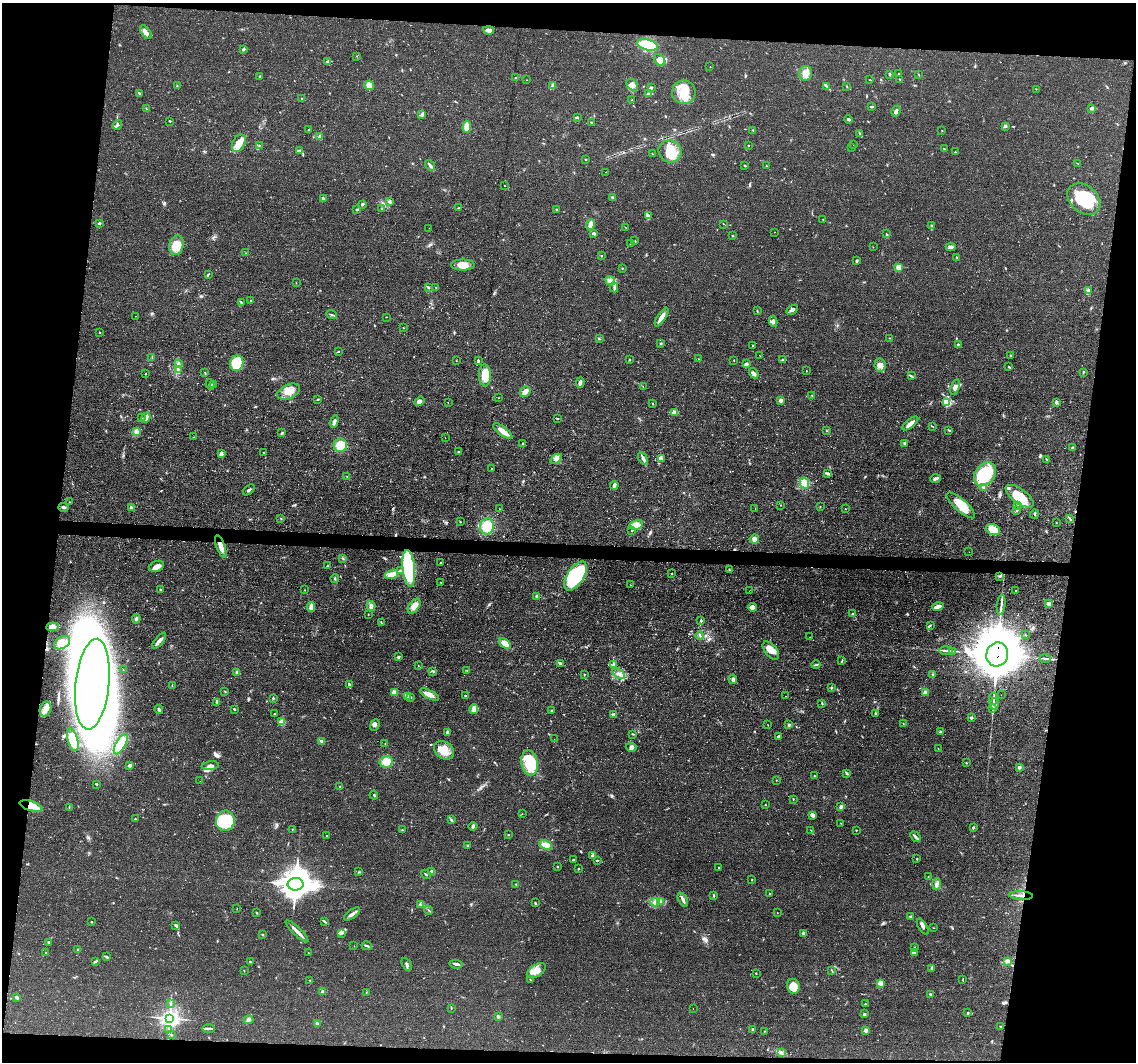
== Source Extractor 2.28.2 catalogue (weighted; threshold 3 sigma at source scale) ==
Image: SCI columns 1-4536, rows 214-4453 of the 4538 x 4557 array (HDU 1 of 3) = the unmasked area's bounding box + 8 px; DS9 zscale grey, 4 x 4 block average (1 PNG px = mean of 4 x 4 image px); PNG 1138 x 1064 px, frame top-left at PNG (2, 3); each listed source drawn as its Kron ellipse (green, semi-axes under 4 px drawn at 4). Shown black and unused: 16% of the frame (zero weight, under 3 of 4 exposures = <1% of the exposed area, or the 3 px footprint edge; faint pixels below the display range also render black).
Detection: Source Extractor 2.28.2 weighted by HDU 2 'WHT'. Background 0.0698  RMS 0.0075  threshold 0.0339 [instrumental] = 3 sigma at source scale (4.5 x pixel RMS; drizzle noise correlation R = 1.50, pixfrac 1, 0.05/0.05 arcsec/px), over >= 5 px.
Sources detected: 477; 1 too faint to see at this stretch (4 x 4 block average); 5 inside a brighter object's white glare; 3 cosmic-ray / hot-pixel residue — neither listed nor drawn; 1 coinciding with a brighter row at this scale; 28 inside a brighter listed object's ellipse — not listed separately; the other 439 listed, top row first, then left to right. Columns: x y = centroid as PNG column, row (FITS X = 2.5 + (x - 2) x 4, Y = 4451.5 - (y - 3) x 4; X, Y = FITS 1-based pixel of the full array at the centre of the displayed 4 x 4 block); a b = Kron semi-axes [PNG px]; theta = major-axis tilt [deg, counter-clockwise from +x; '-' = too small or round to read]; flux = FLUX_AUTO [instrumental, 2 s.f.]
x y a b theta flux
489 30 5 3 - 25
146 32 8 3 -53 18
647 45 11 5 -15 150
243 49 3 2 - 4.5
357 56 2 2 - 1.1
660 60 6 5 - 25
327 62 4 2 - 5.4
710 67 2 2 - 1.5
805 73 7 6 - 46
889 74 3 2 - 5.9
898 74 2 2 - 1.5
918 74 2 2 - 1.6
260 76 3 2 - 2.9
515 78 2 2 - 3.2
900 79 3 2 - 2.7
527 80 2 2 - 1.2
870 80 3 2 - 2.7
369 85 5 4 - 35
632 85 6 5 - 24
177 86 2 2 - 1.8
553 86 4 3 - 11
847 86 2 2 - 1.8
827 87 3 2 - 5.6
651 88 4 3 - 6.7
1036 89 2 2 - 1.4
684 92 12 11 - 100
139 93 3 2 - 4.8
648 93 2 2 - 3.9
302 99 3 2 - 3.3
632 99 2 2 - 1.7
871 107 3 2 - 4.8
1092 108 4 3 - 10
146 109 2 2 - 1.6
896 111 5 3 - 14
422 115 4 3 - 8.6
577 117 2 2 - 2.9
848 119 4 2 - 5.7
170 121 2 2 - 3.8
591 122 2 2 - 2.8
117 125 5 3 - 9.3
1005 126 3 2 - 8.6
467 127 6 3 88 59
309 130 2 2 - 3.4
753 130 2 2 - 2.5
942 131 2 2 - 1.8
860 134 3 2 - 3.7
319 137 3 3 - 7.3
239 143 9 6 63 48
853 144 2 2 - 0.94
259 145 3 2 - 2.2
748 145 2 2 - 2.1
852 147 2 2 - 1.1
944 149 2 2 - 2.7
299 150 2 2 - 3.3
670 151 12 11 - 91
955 152 2 2 - 1.8
652 154 2 2 - 1.6
586 159 2 2 - 3.6
1077 163 3 2 - 1.7
430 165 6 2 -52 8.2
745 166 2 2 - 2.8
767 166 2 2 - 1.8
606 172 2 2 - 2.5
504 185 2 2 - 1.5
612 197 3 2 - 6.1
323 199 4 2 - 9.3
1084 199 18 13 -40 220
390 202 3 3 - 7.1
362 204 3 2 - 5.7
458 208 3 2 - 2.3
357 209 3 2 - 5.4
381 209 2 2 - 3.2
557 209 2 2 - 2.4
648 216 3 2 - 3.6
823 220 2 2 - 1.2
99 223 3 2 - 4.9
591 224 5 4 - 25
724 224 2 2 - 1.2
931 225 2 2 - 2.6
625 227 2 2 - 1.6
429 228 2 2 - 0.66
774 232 2 2 - 0.8
594 233 3 2 - 9.9
886 234 3 2 - 2.5
733 236 2 2 - 2.3
635 241 2 2 - 2
630 244 2 2 - 0.99
176 245 10 7 75 70
873 247 2 2 - 1.1
951 247 5 3 - 16
246 253 2 2 - 1.4
602 255 3 2 - 2.6
957 257 3 2 - 2.4
857 261 3 2 - 5.7
463 265 12 5 0 45
898 267 3 3 - 30
622 268 2 2 - 4
208 274 3 2 - 3.8
610 281 5 4 - 16
296 283 2 2 - 1.2
428 287 4 2 - 4.2
436 287 2 2 - 2
614 287 5 2 - 8.8
1088 290 3 3 - 6.8
251 301 2 2 - 2.4
241 302 4 2 - 3.7
792 310 6 3 29 12
757 311 3 2 - 2.8
332 314 6 2 -20 5.4
135 316 2 2 - 0.98
386 317 2 2 - 1.8
662 317 11 3 57 35
773 321 5 4 - 13
403 328 2 2 - 2.2
99 332 2 2 - 2.3
890 338 2 2 - 2.1
599 339 3 2 - 3.1
660 344 2 2 - 1.7
958 345 3 2 - 4.1
753 346 2 2 - 2.4
339 352 2 2 - 1.4
760 356 2 2 - 1.8
1011 356 3 2 - 4.8
152 357 3 2 - 3.5
630 359 2 2 - 2.5
698 359 2 2 - 1.1
734 360 2 2 - 1.6
782 360 3 2 - 2.1
456 361 2 2 - 1.2
478 361 2 2 - 8.4
178 363 3 3 - 8.8
237 363 8 6 73 130
746 364 4 2 - 11
880 365 6 5 - 25
1009 367 3 2 - 4.3
178 369 4 3 - 9
806 371 3 2 - 1.8
1083 372 2 2 - 2.3
205 373 4 2 - 2.7
754 373 6 3 -53 11
146 374 2 2 - 2.3
485 375 11 6 -88 81
911 376 4 2 - 5.4
580 382 5 3 - 13
210 385 5 3 - 8.4
213 385 3 2 - 6.6
643 387 2 2 - 1.2
955 387 8 4 73 24
289 392 12 7 24 55
525 392 6 4 50 22
812 395 2 2 - 2.3
499 398 2 2 - 0.94
318 399 3 2 - 3.2
781 400 4 3 - 17
419 401 5 3 - 17
947 402 2 2 - 140
1056 402 4 3 - 8.4
448 403 2 2 - 3.3
653 403 2 2 - 2.2
674 412 2 2 - 3.4
141 418 2 2 - 2.4
146 418 5 3 - 20
557 418 2 2 - 2.8
334 422 6 3 71 15
910 423 9 3 39 26
933 426 3 2 - 2
949 430 4 2 - 5.5
136 431 4 3 - 8.5
503 431 11 3 -37 54
827 431 2 2 - 1.3
282 433 2 2 - 3.2
194 437 2 2 - 2.5
445 437 2 2 - 1
905 443 3 3 - 6
523 444 3 2 - 3.6
340 445 7 6 - 71
1073 448 3 2 - 9.3
264 452 2 2 - 3.2
459 452 3 2 - 4.9
221 454 4 3 - 17
643 458 7 3 -60 11
661 458 4 2 - 5.1
556 459 6 4 33 18
1047 459 3 2 - 3
492 468 2 2 - 1.9
827 473 4 2 - 5.4
985 474 13 9 52 240
347 476 2 2 - 2.1
935 478 5 3 - 11
804 483 5 4 - 24
614 485 4 4 - 11
984 488 4 3 - 8
249 490 7 2 40 8.9
1020 496 16 7 -36 130
69 502 2 2 - 1.2
780 505 2 2 - 1.7
961 505 18 6 -42 80
1018 505 2 2 - 3.3
820 506 2 2 - 2
63 507 5 3 - 8.5
131 507 3 3 - 5.9
500 509 2 2 - 1.7
755 509 2 2 - 0.61
845 509 2 2 - 1.4
1017 510 3 2 - 3.7
1034 514 4 2 - 6.6
281 518 2 2 - 2.3
1070 519 2 2 - 3.3
460 522 2 2 - 2.7
1056 523 2 2 - 1.5
636 525 7 4 10 52
487 526 8 7 - 120
993 529 7 5 -22 62
632 530 3 2 - 4.3
754 539 5 4 - 22
221 546 12 3 -70 45
969 552 2 2 - 0.7
343 558 3 2 - 3.6
441 563 3 2 - 2.3
157 566 8 5 22 26
327 566 2 2 - 3.3
409 568 18 6 -84 420
729 569 2 2 - 2.7
400 571 2 2 - 2.9
672 573 2 2 - 1.9
392 574 7 4 19 24
575 576 16 8 58 360
1000 576 4 3 - 6
335 579 4 2 - 4.3
441 582 3 2 - 1.9
630 585 2 2 - 1.3
160 590 3 2 - 4.4
305 590 2 2 - 1.8
749 591 2 2 - 0.89
1016 591 2 2 - 2.4
537 596 2 2 - 13
1049 604 3 2 - 36
1001 605 10 2 84 16
371 606 5 3 - 14
414 606 8 5 54 40
311 607 5 3 - 22
752 607 4 4 - 18
938 607 5 2 - 32
368 614 2 2 - 1.6
852 614 3 2 - 4.9
136 619 5 2 - 9
701 621 4 2 - 5.9
381 623 2 2 - 3.1
930 625 3 2 - 3.6
52 627 6 4 7 17
1025 635 2 2 - 1.7
700 636 4 2 - 6
810 637 2 2 - 0.97
159 641 9 3 51 17
62 643 8 6 29 31
505 643 6 3 -38 51
771 650 11 6 -50 42
946 650 7 2 1 8.8
952 651 4 2 - 6.1
997 654 12 11 - 26000
399 657 3 2 - 7.5
1045 658 5 2 - 7.3
842 661 4 2 - 3.4
561 664 2 2 - 3.1
614 664 3 2 - 5.3
418 665 2 2 - 1.3
816 665 4 2 - 6
123 670 2 2 - 1.5
467 670 3 2 - 3.4
433 671 3 2 - 4.6
237 672 3 2 - 4.4
584 674 2 2 - 1.4
619 674 7 2 -31 14
933 674 2 2 - 3.8
733 679 5 4 - 12
92 684 45 17 84 6400
349 685 3 2 - 8
172 686 2 2 - 1.9
831 687 3 2 - 4.2
225 691 2 2 - 1.6
925 692 4 3 - 9.7
394 693 2 2 - 60
429 695 10 4 -28 32
1001 695 2 2 - 0.55
408 696 3 2 - 4.6
465 696 2 2 - 3
786 696 2 2 - 1.6
411 697 3 2 - 4.6
273 698 2 2 - 3.8
993 699 6 2 84 8.3
217 702 4 2 - 9
822 703 3 2 - 4
994 704 5 4 - 22
45 709 7 5 71 31
234 709 3 2 - 3.2
474 709 5 4 - 14
993 709 2 2 - 3
159 710 4 2 - 9.3
551 711 3 2 - 2.9
875 713 3 2 - 3.7
274 714 2 2 - 2
614 714 4 2 - 16
971 718 2 2 - 9.4
282 722 2 2 - 70
903 723 2 2 - 1.4
768 724 2 2 - 1
375 725 6 4 65 12
788 725 3 2 - 3.2
940 732 3 2 - 4.4
447 733 4 3 - 9.7
633 734 3 2 - 3.4
778 737 3 3 - 5.2
554 739 2 2 - 0.84
73 740 11 5 -75 83
321 741 3 2 - 10
121 744 11 5 61 120
385 744 2 2 - 1.5
631 747 5 4 - 13
938 749 2 2 - 1.4
444 750 11 8 -37 56
386 762 6 6 - 53
530 763 12 8 -78 200
966 763 2 2 - 2.8
130 765 4 3 - 11
210 766 9 3 7 16
1019 767 2 2 - 17
847 773 4 2 - 7
814 776 2 2 - 3.1
776 780 2 2 - 1.3
200 781 2 2 - 0.64
96 784 3 2 - 3.4
340 786 2 2 - 3
374 795 4 2 - 4.3
793 799 2 2 - 2.3
765 805 2 2 - 2.2
31 806 12 5 -17 65
69 807 3 2 - 2.3
841 807 4 3 - 11
522 814 2 2 - 0.98
813 815 4 3 - 15
135 819 2 2 - 1.7
452 820 3 2 - 3.1
225 821 10 9 - 210
841 823 2 2 - 1.3
473 826 4 3 - 7.5
973 827 3 2 - 5.4
292 829 2 2 - 1.5
402 830 2 2 - 1.4
811 830 3 2 - 2.6
856 830 2 2 - 2.6
327 835 2 2 - 2.1
508 835 2 2 - 2
915 837 6 2 -50 9.6
468 845 3 2 - 4.9
546 845 6 4 -23 35
592 856 4 3 - 12
573 859 2 2 - 3.8
917 859 2 2 - 2.6
597 860 2 2 - 3
557 867 2 2 - 2.7
719 868 2 2 - 2.5
578 869 2 2 - 3.3
359 872 2 2 - 2.5
432 872 2 2 - 38
426 874 5 2 - 4.2
928 876 2 2 - 1.4
752 880 2 2 - 2.4
296 884 8 6 -1 5900
516 884 2 2 - 2.7
936 884 6 3 86 13
769 894 2 2 - 2.9
1021 895 12 2 -3 17
714 896 3 2 - 2.6
683 900 8 2 -62 12
660 901 2 2 - 2.6
655 902 5 3 - 16
535 903 4 2 - 3.5
420 905 2 2 - 2.5
237 909 2 2 - 0.97
429 910 5 2 - 3.9
257 913 2 2 - 3
777 913 2 2 - 1.3
352 914 9 3 35 17
911 917 2 2 - 10
325 921 3 2 - 3.1
91 922 2 2 - 4.1
176 925 3 2 - 9
923 927 9 2 -59 11
934 928 2 2 - 1.6
297 931 15 2 -44 31
342 933 2 2 - 1.9
803 933 4 3 - 8.2
262 934 3 2 - 2.9
48 942 3 2 - 4
354 946 2 2 - 1
367 946 5 2 - 6
914 947 2 2 - 2.1
78 950 3 2 - 4.3
46 952 2 2 - 1.7
914 952 4 2 - 6.3
308 953 2 2 - 1
107 957 4 2 - 5.8
96 961 2 2 - 3.7
1008 961 4 3 - 8.4
250 962 2 2 - 2.7
407 964 7 2 -63 10
456 964 6 2 -7 8
932 969 3 2 - 7
832 970 3 2 - 2.7
244 971 2 2 - 2.3
536 971 10 6 33 35
756 973 2 2 - 2.1
310 980 2 2 - 3.1
530 980 2 2 - 2.8
963 980 2 2 - 1.8
880 983 3 3 - 21
793 986 8 6 -81 61
322 992 4 2 - 5.6
366 992 2 2 - 1.5
930 994 3 2 - 3.8
17 997 2 2 - 15
171 1003 3 2 - 2.7
865 1004 2 2 - 1.9
451 1008 3 2 - 2.1
693 1008 2 2 - 1.6
968 1013 3 2 - 3
865 1014 3 2 - 4.2
498 1016 2 2 - 15
170 1018 3 3 - 2100
248 1020 5 4 - 9.5
317 1024 3 2 - 7.4
1001 1026 2 2 - 2.4
208 1029 7 2 1 12
753 1029 3 2 - 3.8
169 1030 2 2 - 2.1
866 1030 2 2 - 28
765 1031 2 2 - 1.8
171 1035 2 2 - 2.1
781 1053 4 2 - 6.1
Overlapping masked pixels (flux is a lower limit): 6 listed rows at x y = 221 546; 409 568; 997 654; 92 684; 31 806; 1021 895
Diffuse or blended objects may show on this block-average render without a row.